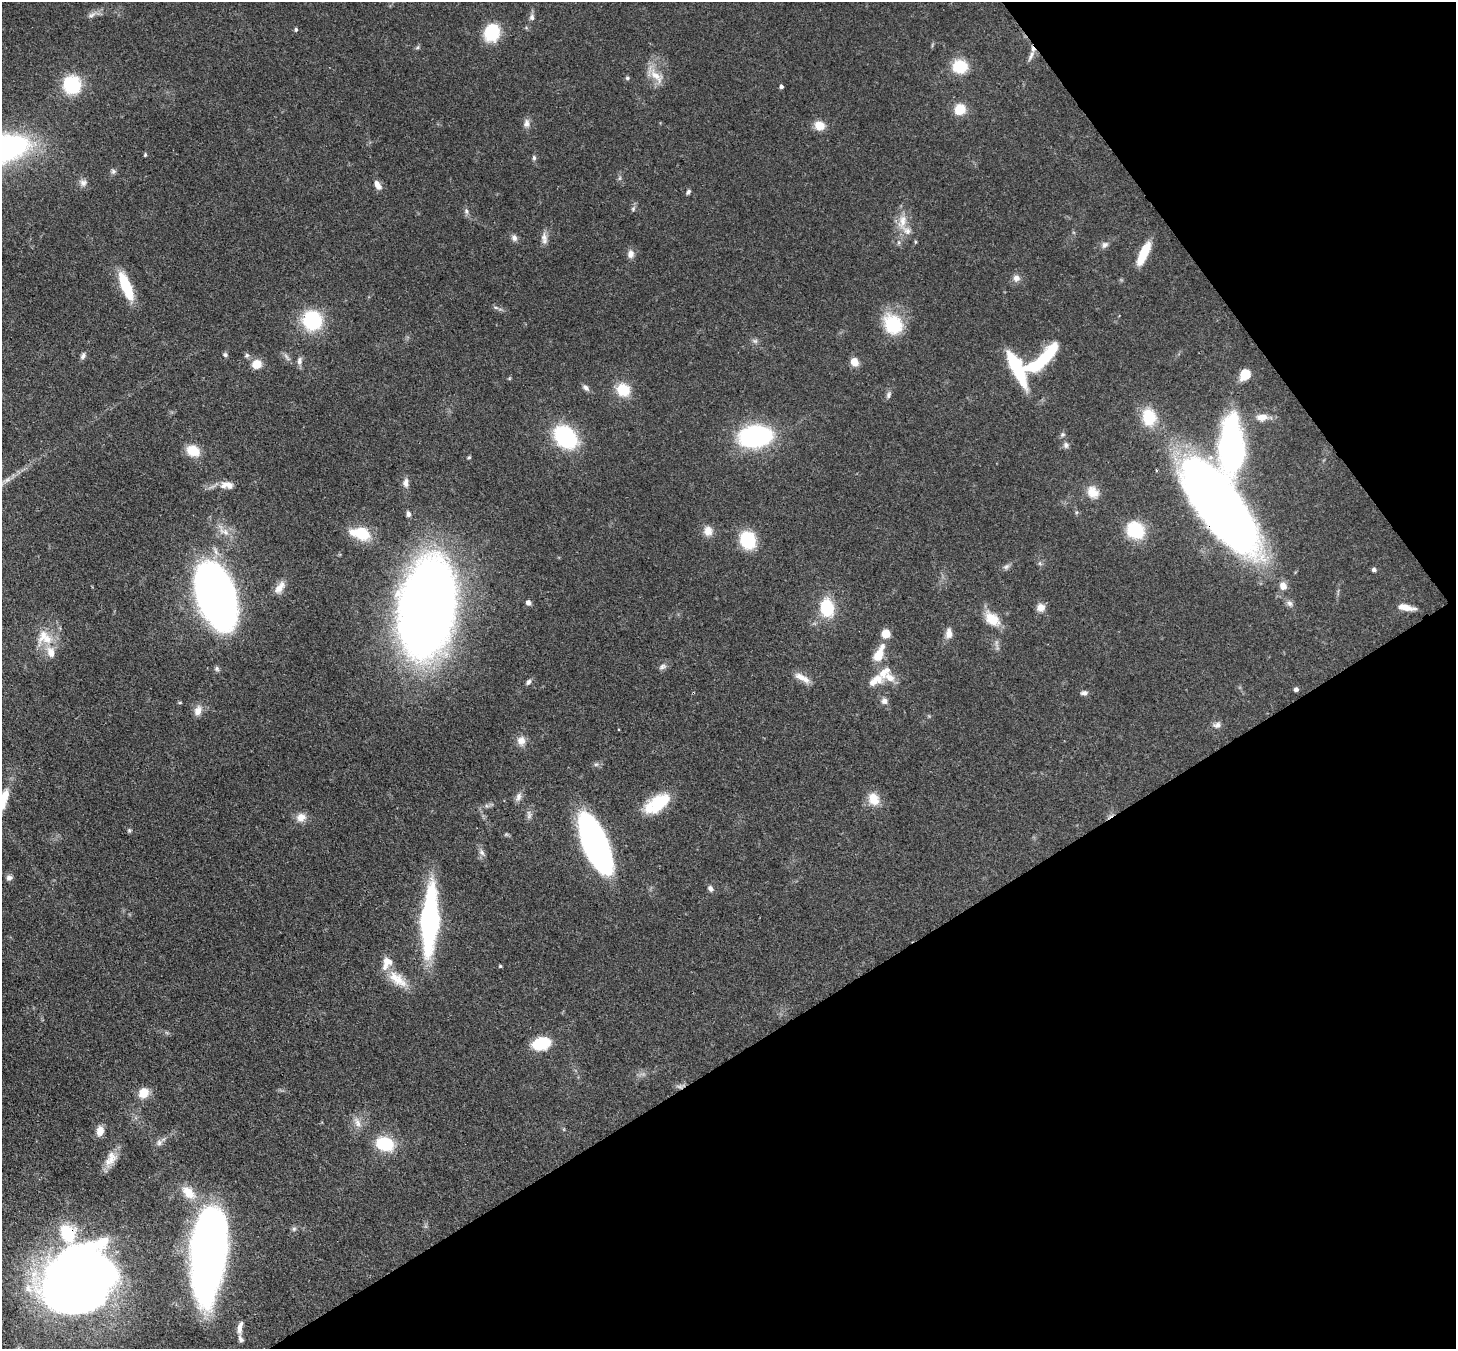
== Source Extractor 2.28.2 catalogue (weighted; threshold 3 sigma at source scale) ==
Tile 12 of 4 x 4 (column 4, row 3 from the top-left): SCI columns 4437-5890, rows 1693-3039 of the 5968 x 5940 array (HDU 1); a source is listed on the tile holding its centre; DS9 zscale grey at full resolution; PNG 1458 x 1351 px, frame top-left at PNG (2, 2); no overlay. Shown black and unused: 30% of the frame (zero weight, under 3 of 4 exposures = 7% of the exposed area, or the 3 px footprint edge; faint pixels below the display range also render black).
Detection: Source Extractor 2.28.2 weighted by HDU 2 'WHT'; one run over the whole footprint, this tile lists its part. Background 0.0727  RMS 0.0038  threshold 0.0173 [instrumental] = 3 sigma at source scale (4.5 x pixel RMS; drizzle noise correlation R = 1.50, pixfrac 1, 0.05/0.05 arcsec/px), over >= 5 px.
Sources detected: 134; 1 too faint to see at this stretch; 3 inside a brighter object's white glare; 1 cosmic-ray / hot-pixel residue — not listed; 12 inside a brighter listed object's ellipse — not listed separately; the other 117 listed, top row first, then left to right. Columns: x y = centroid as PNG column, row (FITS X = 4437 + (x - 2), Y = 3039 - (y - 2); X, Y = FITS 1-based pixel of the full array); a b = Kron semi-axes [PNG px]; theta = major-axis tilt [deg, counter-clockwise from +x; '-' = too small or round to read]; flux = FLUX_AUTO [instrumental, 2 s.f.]
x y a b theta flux
92 15 11 6 32 1.6
532 17 8 6 -84 1.3
296 29 6 4 78 0.61
491 32 15 13 70 19
417 48 6 4 19 0.57
1031 55 17 5 64 1.9
960 66 12 11 - 16
656 76 25 9 -45 5.4
627 78 5 4 - 0.75
72 85 14 13 - 27
781 87 4 4 - 0.91
960 109 10 9 - 8.8
526 123 12 8 87 1.9
819 126 12 9 -17 5
145 155 5 4 - 0.47
534 158 7 5 -76 0.77
113 171 7 6 - 0.94
83 183 9 9 - 1.9
378 185 12 7 -58 2.6
688 192 7 4 58 0.85
633 209 6 5 - 0.72
466 211 9 6 -64 1.1
902 221 24 11 80 6.4
544 237 12 8 -87 2.3
514 238 9 7 -76 1.5
1105 245 10 7 36 1.5
1144 253 26 8 65 11
631 254 10 8 76 2.2
1016 278 9 9 - 2
126 286 31 10 -68 15
495 307 6 4 -19 0.66
312 320 15 15 - 30
893 324 25 21 -55 18
755 341 6 6 - 0.94
225 355 6 5 - 0.85
247 355 7 6 - 0.84
83 356 9 6 61 1.2
286 356 10 5 -55 1.2
1046 357 36 12 50 20
299 361 10 7 83 1.6
854 362 8 7 - 4.2
257 364 11 9 29 4.8
1016 364 29 10 -66 27
1245 374 11 9 64 7.3
586 388 10 6 -43 1.4
623 390 14 13 - 10
888 395 10 6 70 1.2
1149 417 19 15 -79 13
1262 417 15 9 2 4
1062 434 7 6 - 0.85
755 436 24 16 6 68
565 437 25 18 -45 34
1066 445 8 7 - 1.3
1231 446 62 25 90 92
193 451 14 11 -25 7.6
469 457 4 4 - 0.55
405 483 11 7 86 2.2
227 485 19 9 -4 3.8
1093 492 17 14 -50 5.2
1219 505 93 34 -54 410
408 514 7 5 -80 1.2
1135 530 18 15 -45 19
224 531 23 9 -40 4.7
708 531 11 10 - 3.8
361 533 21 12 -12 14
747 540 15 12 -65 22
1006 567 10 6 31 1.2
1374 570 5 4 - 1.1
1283 586 11 9 -58 2.9
280 588 17 8 54 3.6
215 594 45 23 -71 360
528 603 5 5 - 1.8
1289 603 10 7 -36 1.5
1041 607 10 10 - 2.9
1406 607 18 6 -11 4.1
427 608 54 29 78 910
827 608 17 13 -81 16
992 619 21 13 -43 8.3
886 634 9 8 - 4.8
949 634 12 8 -87 2.8
47 639 28 14 4 7.9
878 655 20 11 63 6.5
662 667 11 6 27 1.3
802 678 22 7 -27 3.8
875 680 25 11 29 5.7
528 682 8 6 63 1.1
1296 689 5 4 - 1.1
1084 693 9 6 1 1.3
884 701 8 8 - 1.7
198 711 13 9 70 3.1
1217 725 11 8 13 1.8
521 741 12 11 - 3
518 797 11 7 70 1.8
873 799 16 13 -66 6.2
659 804 31 17 45 15
529 815 13 6 -86 1.5
301 817 13 11 17 3.4
129 830 6 5 - 0.59
595 844 48 18 -67 150
482 852 9 7 -57 1.5
9 878 8 7 - 1.3
710 888 8 6 -60 1.3
429 921 49 13 87 100
500 966 4 3 - 0.47
397 979 30 13 -39 8.2
541 1044 13 9 13 23
144 1093 11 9 51 6.5
357 1122 16 7 -65 2.6
100 1131 12 8 80 3.3
159 1143 9 7 77 1.5
385 1144 11 8 -18 30
111 1160 22 12 43 5.1
188 1193 22 13 -48 7.4
294 1229 7 5 68 0.86
209 1255 75 25 84 280
78 1287 66 60 65 380
240 1327 18 6 81 2.6
Overlapping masked pixels (flux is a lower limit): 2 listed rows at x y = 1219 505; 78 1287
Isophote crosses this tile's border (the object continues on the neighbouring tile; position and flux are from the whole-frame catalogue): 1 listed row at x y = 78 1287